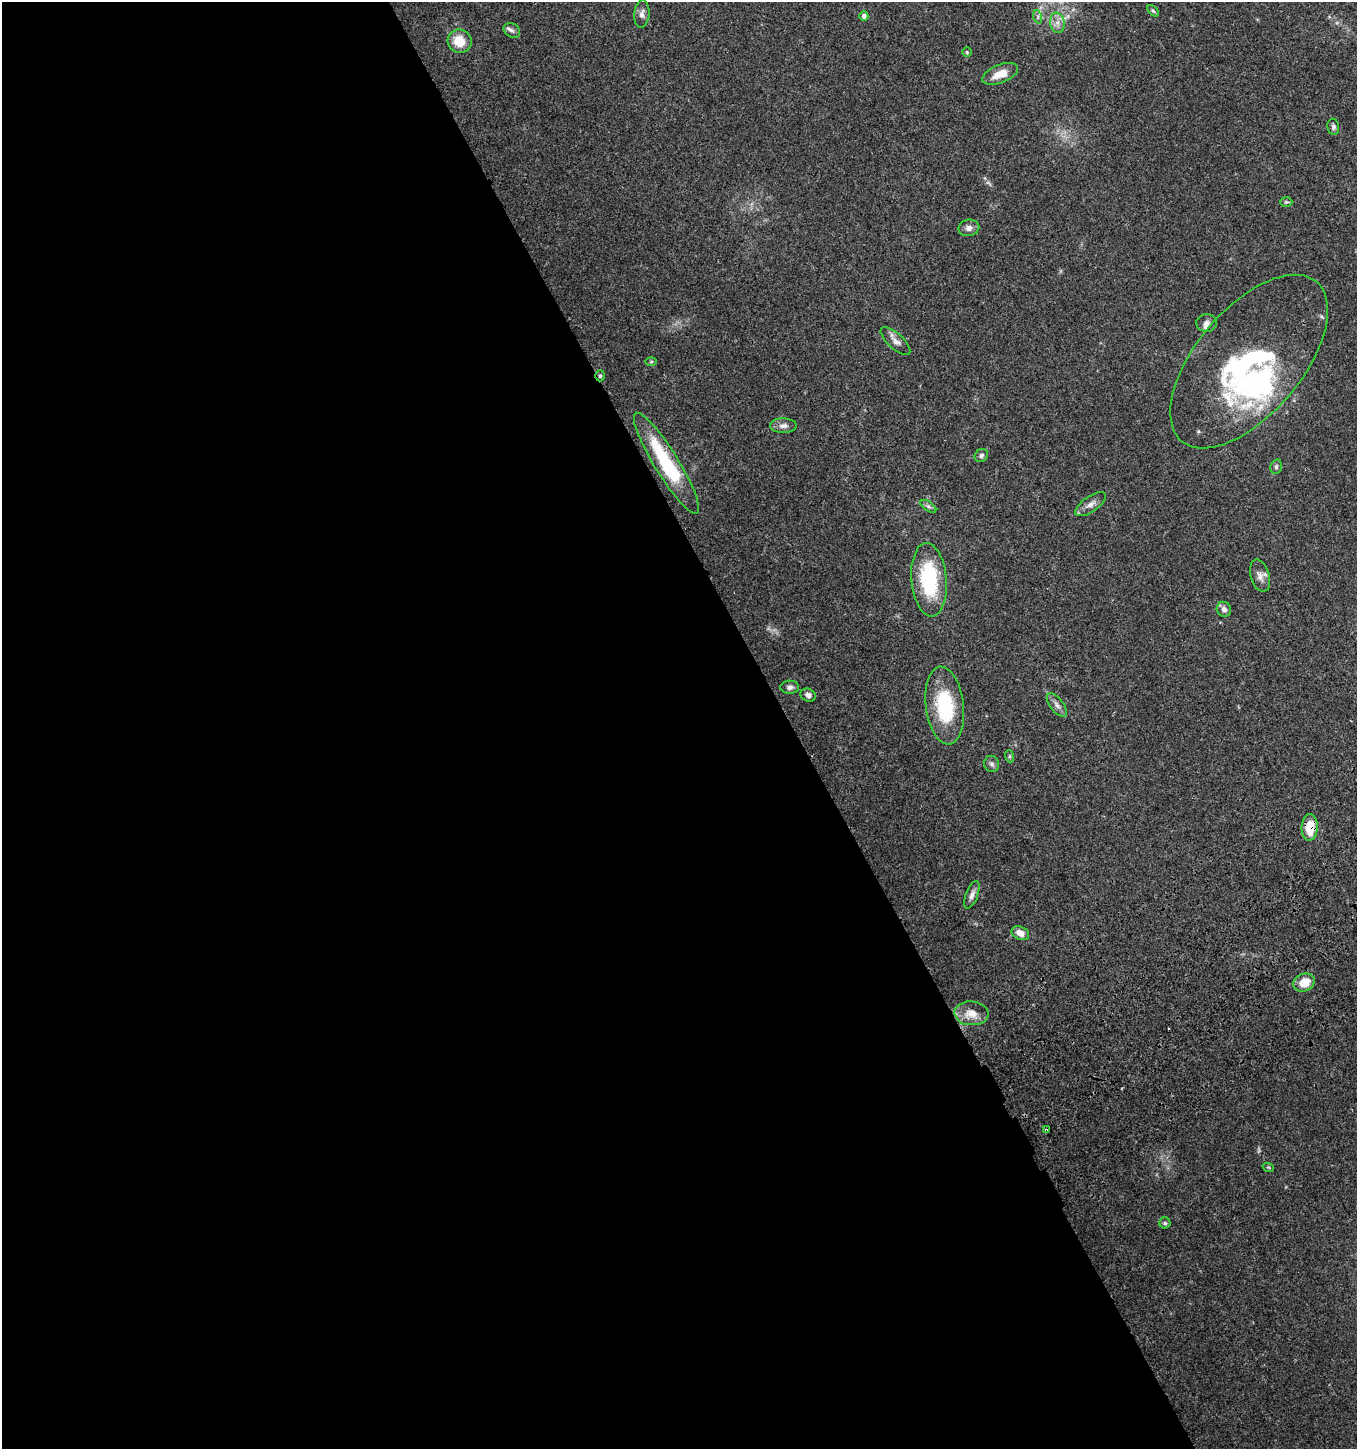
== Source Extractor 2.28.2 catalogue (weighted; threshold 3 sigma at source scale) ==
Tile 9 of 4 x 4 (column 1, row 3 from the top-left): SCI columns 178-1532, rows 1557-3003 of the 5835 x 6003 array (HDU 1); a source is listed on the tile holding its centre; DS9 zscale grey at full resolution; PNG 1359 x 1451 px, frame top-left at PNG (2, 2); each listed source drawn as its Kron ellipse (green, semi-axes under 4 px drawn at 4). Shown black and unused: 58% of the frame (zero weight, under 3 of 4 exposures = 6% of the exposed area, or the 3 px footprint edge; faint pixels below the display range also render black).
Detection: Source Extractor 2.28.2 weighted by HDU 2 'WHT'; one run over the whole footprint, this tile lists its part. Background 0.0364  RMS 0.0035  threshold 0.0156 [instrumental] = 3 sigma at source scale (4.5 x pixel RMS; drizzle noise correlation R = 1.50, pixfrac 1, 0.0396/0.0396 arcsec/px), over >= 5 px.
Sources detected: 49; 3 too faint to see at this stretch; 1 inside a brighter object's white glare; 1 cosmic-ray / hot-pixel residue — neither listed nor drawn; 4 inside a brighter listed object's ellipse — not listed separately; the other 40 listed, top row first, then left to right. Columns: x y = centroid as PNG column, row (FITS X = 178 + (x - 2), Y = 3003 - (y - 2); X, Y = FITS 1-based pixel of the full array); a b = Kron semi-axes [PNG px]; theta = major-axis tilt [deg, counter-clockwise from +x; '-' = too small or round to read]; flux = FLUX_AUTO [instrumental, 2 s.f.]
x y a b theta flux
1153 11 7 4 -45 0.55
642 14 14 7 84 1.8
864 16 4 4 - 1.4
1038 17 7 4 -72 0.72
1057 23 10 7 -79 2.1
512 30 9 6 -34 1.2
460 41 12 11 - 7.4
967 52 4 4 - 0.47
1000 74 19 9 21 5.1
1333 127 8 5 -80 0.87
1286 202 6 5 - 0.54
969 228 10 8 11 1.9
1206 323 10 9 - 1.5
895 341 19 7 -43 2.3
1249 361 104 53 50 71
651 362 6 4 1 0.36
600 376 5 4 - 0.61
783 426 13 7 0 1.7
981 455 7 6 - 0.96
666 463 59 12 -58 27
1276 467 7 5 76 0.74
1090 504 18 7 34 2.4
928 506 9 4 -35 0.9
1260 576 16 9 -74 2.5
929 580 37 17 -85 29
1224 609 8 7 - 1.6
790 687 9 6 -1 1.2
808 695 8 6 -28 1.4
1057 705 14 6 -52 1.7
945 706 39 19 -83 25
1009 756 6 4 -72 0.51
992 764 8 7 - 1
1310 827 13 8 87 8.8
972 895 14 6 69 1.6
1020 933 9 6 -25 2.9
1304 983 11 8 21 5.4
971 1013 17 12 -4 4.9
1046 1130 4 3 - 1.3
1268 1167 6 3 -18 0.36
1165 1223 5 5 - 0.53
Overlapping masked pixels (flux is a lower limit): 5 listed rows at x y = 1249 361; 600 376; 666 463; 1310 827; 1046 1130